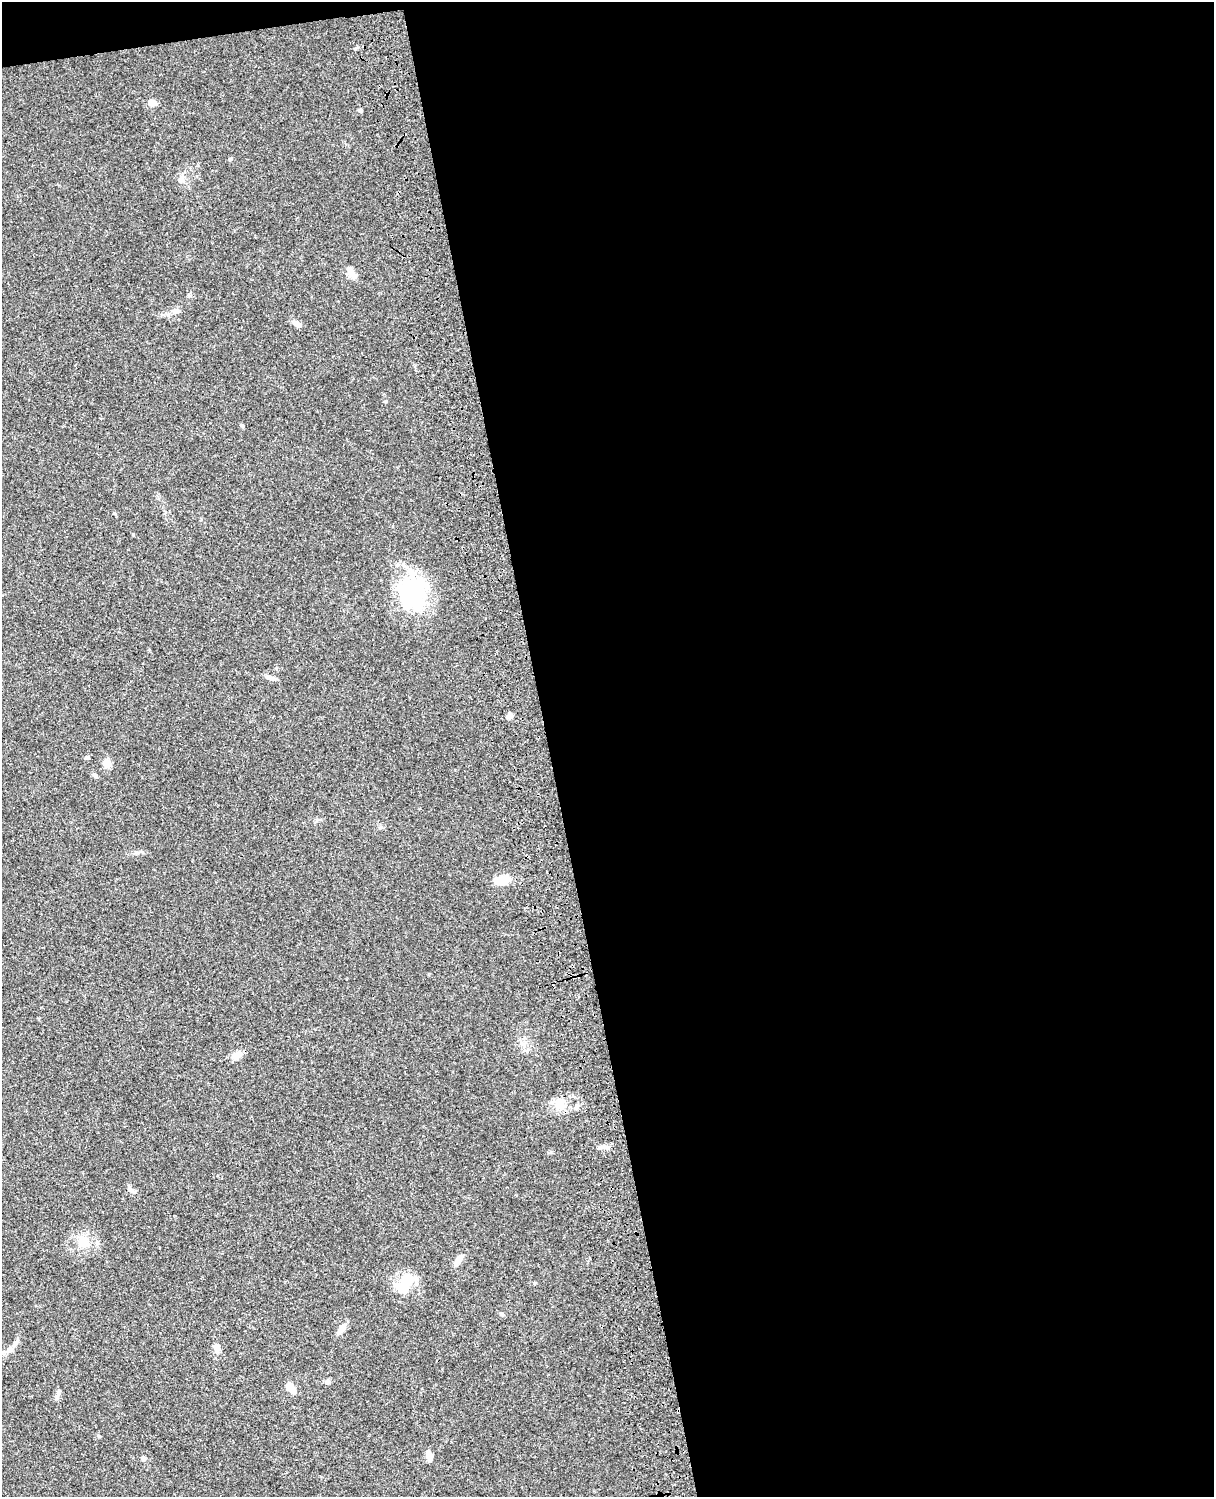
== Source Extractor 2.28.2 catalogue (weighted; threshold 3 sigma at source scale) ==
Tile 4 of 4 x 3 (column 4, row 1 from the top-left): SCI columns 3757-4968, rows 3267-4761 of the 5086 x 4925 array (HDU 1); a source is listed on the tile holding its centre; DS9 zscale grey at full resolution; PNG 1216 x 1499 px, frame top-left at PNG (2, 2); no overlay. Shown black and unused: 56% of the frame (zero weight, under 3 of 4 exposures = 6% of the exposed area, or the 3 px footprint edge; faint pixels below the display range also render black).
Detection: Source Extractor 2.28.2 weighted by HDU 2 'WHT'; one run over the whole footprint, this tile lists its part. Background 0.0982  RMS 0.0063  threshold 0.0284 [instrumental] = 3 sigma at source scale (4.5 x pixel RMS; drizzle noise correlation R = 1.50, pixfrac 1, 0.05/0.05 arcsec/px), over >= 5 px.
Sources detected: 28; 1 inside a brighter object's white glare — not listed; the other 27 listed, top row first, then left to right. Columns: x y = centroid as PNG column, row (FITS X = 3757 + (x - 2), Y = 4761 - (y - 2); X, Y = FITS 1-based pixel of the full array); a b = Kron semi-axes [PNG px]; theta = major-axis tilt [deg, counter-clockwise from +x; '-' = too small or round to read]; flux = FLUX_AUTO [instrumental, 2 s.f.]
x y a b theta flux
152 102 10 6 -15 4.2
360 110 5 4 - 1.3
182 180 10 7 -83 2.6
352 274 14 8 -49 4.6
176 311 9 7 14 2.4
297 323 12 6 -21 2.4
412 594 40 32 79 58
269 678 10 6 -29 2.2
509 716 8 6 49 1.8
107 763 6 5 - 11
503 880 21 11 10 7.6
237 1055 14 8 38 4.7
561 1104 14 9 -84 5.4
603 1147 9 6 -6 2.4
130 1189 10 6 -54 2.5
83 1241 17 12 -66 8.6
457 1262 17 7 57 3.4
403 1285 26 19 62 15
502 1314 6 5 - 0.99
342 1328 14 8 49 3.9
217 1348 9 7 -83 3.3
9 1350 19 7 26 3.9
327 1382 7 7 - 1.4
291 1388 12 7 -56 6.2
57 1398 9 4 82 1.4
429 1456 12 6 -78 3.9
144 1458 6 5 - 0.99
Unlisted compact peaks at least as high as the median listed source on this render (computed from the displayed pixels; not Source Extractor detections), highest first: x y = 99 1436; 551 1152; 386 401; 355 49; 242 425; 87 757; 230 159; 133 534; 381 827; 114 513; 534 1283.